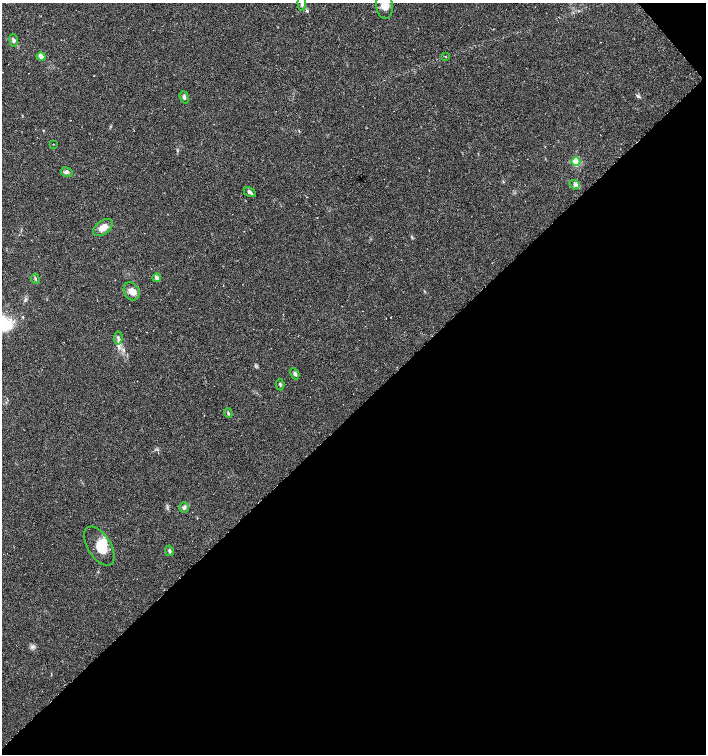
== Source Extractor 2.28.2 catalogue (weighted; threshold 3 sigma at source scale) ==
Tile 12 of 4 x 4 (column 4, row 3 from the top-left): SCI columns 4438-5845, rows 1505-3008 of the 5994 x 6024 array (HDU 1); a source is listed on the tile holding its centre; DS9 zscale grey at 2 x 2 block average (1 PNG px = mean of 2 x 2 image px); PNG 708 x 756 px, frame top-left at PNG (2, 3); each listed source drawn as its Kron ellipse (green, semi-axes under 4 px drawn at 4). Shown black and unused: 46% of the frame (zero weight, under 3 of 6 exposures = <1% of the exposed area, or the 3 px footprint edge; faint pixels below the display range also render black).
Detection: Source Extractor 2.28.2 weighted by HDU 2 'WHT'; one run over the whole footprint, this tile lists its part. Background 0.0356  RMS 0.0031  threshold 0.0128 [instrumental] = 3 sigma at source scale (4.09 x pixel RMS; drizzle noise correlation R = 1.36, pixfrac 0.8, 0.0396/0.0396 arcsec/px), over >= 5 px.
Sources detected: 24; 2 inside a brighter listed object's ellipse — not listed separately; the other 22 listed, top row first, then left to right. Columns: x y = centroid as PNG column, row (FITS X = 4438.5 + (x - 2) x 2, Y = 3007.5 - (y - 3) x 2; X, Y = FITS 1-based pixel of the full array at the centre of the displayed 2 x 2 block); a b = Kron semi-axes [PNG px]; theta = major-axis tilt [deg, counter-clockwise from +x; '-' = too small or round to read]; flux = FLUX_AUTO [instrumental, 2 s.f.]
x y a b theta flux
302 3 7 4 -88 1.8
384 6 13 8 -85 7.7
14 40 6 4 -83 1.4
41 56 4 4 - 3.7
446 56 2 2 - 0.34
184 97 6 4 -71 1.4
53 144 2 2 - 0.28
576 162 4 4 - 17
67 172 6 4 -26 1.9
575 185 5 4 - 1.3
250 192 6 4 -28 1.7
103 228 11 6 37 5.7
157 278 4 3 - 2.6
35 279 5 3 - 0.77
132 291 9 7 -59 4.8
118 338 6 2 83 1.3
295 374 6 4 -62 1.4
280 385 6 2 -85 0.77
228 413 5 3 - 0.85
184 507 5 5 - 1.5
99 546 22 11 -58 11
169 551 5 3 - 1.2
Isophote crosses this tile's border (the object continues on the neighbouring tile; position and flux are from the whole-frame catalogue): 2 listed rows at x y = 302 3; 384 6
Diffuse or blended objects may show on this block-average render without a row.